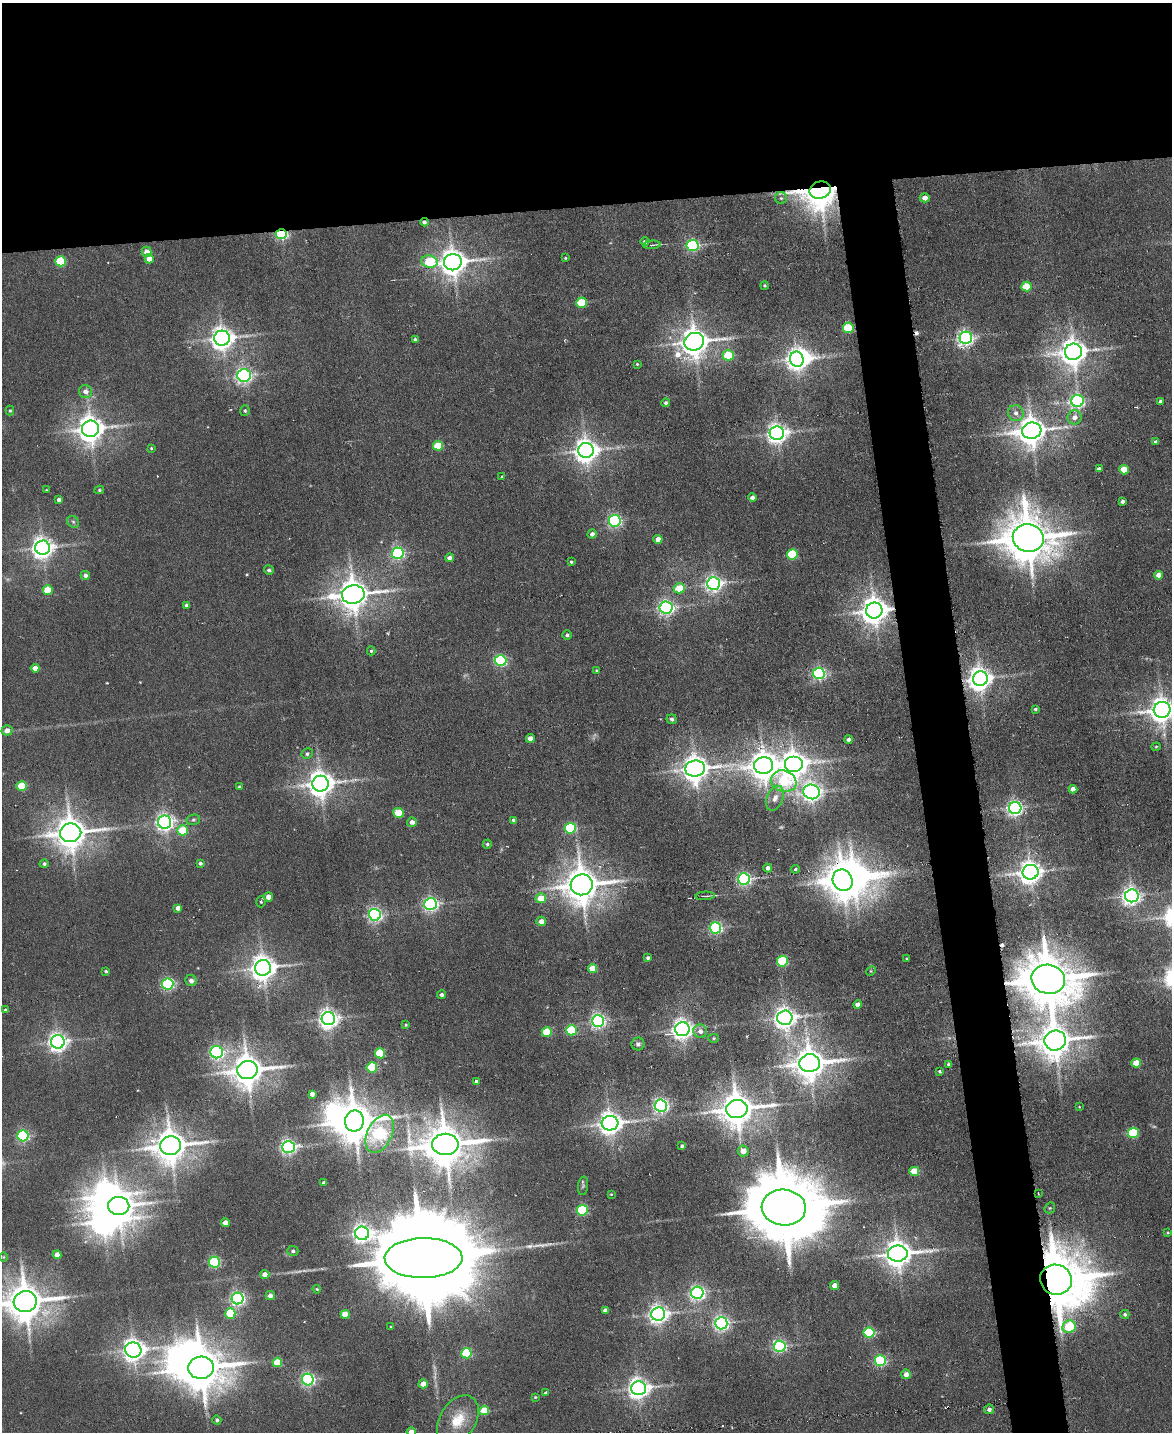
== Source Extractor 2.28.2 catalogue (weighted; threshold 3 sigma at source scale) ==
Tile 2 of 4 x 3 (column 2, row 1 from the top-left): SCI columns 1171-2340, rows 3098-4527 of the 4681 x 4658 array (HDU 1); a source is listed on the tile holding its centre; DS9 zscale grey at full resolution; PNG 1174 x 1434 px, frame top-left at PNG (2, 3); each listed source drawn as its Kron ellipse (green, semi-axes under 4 px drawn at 4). Shown black and unused: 18% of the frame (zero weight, under 3 of 6 exposures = <1% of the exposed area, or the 3 px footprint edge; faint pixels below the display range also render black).
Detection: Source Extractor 2.28.2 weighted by HDU 2 'WHT'; one run over the whole footprint, this tile lists its part. Background 0.00663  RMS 0.0082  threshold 0.0334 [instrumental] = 3 sigma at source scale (4.09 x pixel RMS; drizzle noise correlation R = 1.36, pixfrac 0.8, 0.05/0.05 arcsec/px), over >= 5 px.
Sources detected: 238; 5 too faint to see at this stretch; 7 inside a brighter object's white glare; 2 cosmic-ray / hot-pixel residue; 1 long thin detection or spike segment (spike, bleed or trail) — neither listed nor drawn; the other 223 listed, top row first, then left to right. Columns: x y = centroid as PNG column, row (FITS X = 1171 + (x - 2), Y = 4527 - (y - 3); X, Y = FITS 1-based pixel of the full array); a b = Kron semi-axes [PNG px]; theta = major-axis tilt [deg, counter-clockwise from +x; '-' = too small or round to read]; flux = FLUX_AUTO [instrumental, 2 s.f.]
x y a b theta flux
820 190 11 8 18 2100
781 198 6 6 - 1.6
925 198 5 4 - 4.6
424 222 4 3 - 1.8
281 234 6 4 -2 100
645 242 4 4 - 2.2
652 245 8 2 4 1
693 245 6 5 - 120
147 252 5 5 - 7
565 258 4 3 - 0.88
149 259 4 4 - 8.4
61 261 5 5 - 48
429 262 8 6 -8 33
453 262 9 8 - 1000
765 286 4 4 - 1.2
1026 286 5 5 - 27
581 303 5 5 - 34
848 328 5 5 - 45
222 338 8 7 - 690
966 338 6 6 - 290
415 340 4 4 - 2.1
694 342 10 8 24 1200
1073 352 8 8 - 1100
728 355 5 5 - 30
797 359 7 7 - 520
637 364 4 4 - 0.82
244 375 6 6 - 270
85 392 6 6 - 4.5
1078 401 6 6 - 210
1160 401 3 3 - 1.8
666 403 4 4 - 1.7
10 411 5 4 - 0.94
245 411 5 4 - 1.2
1016 413 8 7 - 4.4
1075 417 7 7 - 5.6
90 429 8 8 - 1000
1032 431 9 8 - 1300
777 433 7 7 - 510
1156 442 4 4 - 3.3
438 446 5 5 - 25
151 448 4 4 - 0.88
586 451 7 7 - 770
1099 469 4 4 - 2.7
1124 470 5 4 - 22
502 477 4 4 - 1.2
46 490 3 3 - 0.63
99 490 5 3 - 1
752 498 4 4 - 3.5
59 500 4 4 - 2.8
1123 501 4 3 - 2
615 521 6 5 - 170
73 522 6 5 - 1.5
592 534 5 4 - 3.2
1028 538 15 14 - 3600
658 539 4 4 - 6.8
43 548 7 7 - 580
398 553 6 6 - 150
792 554 5 5 - 52
449 558 4 4 - 3.4
571 562 4 3 - 1.1
269 570 5 4 - 1.9
85 575 4 4 - 3.2
1159 575 4 4 - 5.8
713 583 6 6 - 310
679 588 5 5 - 20
48 590 5 5 - 20
353 594 11 9 9 1400
187 605 4 4 - 2.8
666 608 6 6 - 260
874 610 8 8 - 1000
567 635 5 4 - 1.5
371 651 4 4 - 1.2
501 660 6 5 - 110
35 668 4 4 - 5.9
597 671 4 3 - 1
819 673 6 5 - 180
980 679 7 7 - 750
1036 709 4 3 - 1.2
1162 710 8 8 - 880
672 719 5 5 - 1.5
7 730 5 5 - 5.5
530 738 4 4 - 5
849 740 4 3 - 3.5
1156 747 4 4 - 0.87
307 754 6 5 - 1.7
793 764 9 8 - 960
764 766 9 8 - 1200
695 769 10 8 7 980
784 781 13 10 -18 43
320 784 8 8 - 950
22 786 5 5 - 28
239 786 4 3 - 0.95
1073 789 4 4 - 5.4
812 792 8 7 - 420
775 798 13 8 67 6.2
1015 808 6 6 - 270
399 813 5 5 - 25
193 820 7 5 14 1.5
513 820 4 3 - 1.6
165 822 6 6 - 380
412 822 5 4 - 4.2
570 828 5 5 - 66
182 830 5 5 - 26
71 833 11 9 10 1600
487 844 4 4 - 1.4
200 863 4 4 - 1.8
44 864 4 4 - 1.6
768 868 4 4 - 3.7
795 869 4 3 - 1.1
1030 872 8 7 - 750
744 879 5 5 - 190
843 880 11 9 -60 1700
582 885 11 10 - 2000
705 896 10 2 3 1.3
1132 896 7 6 - 400
269 897 4 4 - 7.6
541 898 5 5 - 15
261 902 5 4 - 1.2
430 904 6 6 - 190
178 908 4 4 - 4.5
375 915 6 6 - 200
541 921 5 4 - 6.1
715 928 6 5 - 150
648 958 4 4 - 1.9
907 959 3 3 - 0.91
782 961 5 5 - 53
263 968 8 8 - 880
592 968 4 4 - 13
106 971 3 3 - 1.3
871 971 5 4 - 0.92
1048 979 17 14 -13 4200
191 981 6 5 - 2.9
168 984 5 5 - 140
441 995 4 4 - 2.1
858 1005 4 4 - 5.3
5 1010 4 3 - 1.4
785 1018 7 7 - 620
328 1019 6 6 - 480
598 1021 6 6 - 240
406 1025 4 4 - 0.84
682 1029 7 7 - 540
571 1030 5 5 - 54
700 1031 7 6 - 4.4
547 1032 5 5 - 31
714 1038 5 4 - 1.1
1055 1041 11 10 - 1800
58 1042 7 6 - 440
638 1044 6 6 - 2.2
217 1052 6 6 - 170
380 1053 5 5 - 35
810 1063 10 9 - 1600
1136 1063 5 4 - 16
948 1064 4 3 - 1.1
372 1067 5 5 - 52
247 1070 10 9 - 1600
940 1071 3 3 - 1.4
477 1081 4 4 - 2.5
312 1094 4 4 - 4
661 1106 6 6 - 240
1079 1107 3 2 - 0.48
737 1109 10 9 - 1800
354 1121 10 9 - 2600
610 1123 8 7 - 730
1133 1133 5 5 - 55
380 1134 20 12 64 96
23 1136 5 5 - 130
445 1144 13 11 0 2900
171 1146 10 9 - 1800
682 1146 4 3 - 1.6
288 1147 6 6 - 260
743 1151 5 5 - 7
914 1171 5 4 - 20
324 1183 4 4 - 2.8
583 1186 9 5 84 1.6
1038 1193 3 2 - 0.62
611 1194 3 2 - 0.61
119 1206 10 9 - 1200
784 1208 22 18 -4 9600
1050 1208 6 5 - 1.1
582 1210 5 5 - 82
226 1223 4 4 - 9.1
1168 1232 4 3 - 0.76
362 1233 7 7 - 370
293 1251 5 5 - 1.9
898 1254 10 8 6 1100
57 1255 4 4 - 6.6
3 1257 5 3 - 0.7
423 1258 39 20 1 30000
214 1262 5 5 - 98
265 1274 4 4 - 6.1
1056 1280 16 15 - 6300
835 1285 4 4 - 6.9
317 1289 4 4 - 0.89
697 1293 6 6 - 250
270 1295 4 4 - 3.7
238 1298 6 6 - 210
25 1301 11 10 - 2300
605 1310 4 4 - 4.2
230 1313 5 5 - 38
345 1314 4 4 - 16
658 1314 7 6 - 440
1125 1314 4 4 - 1.7
721 1323 6 6 - 250
391 1327 3 3 - 0.82
1069 1327 7 6 - 41
869 1333 5 5 - 57
780 1346 6 5 - 150
133 1350 8 7 - 660
466 1353 5 5 - 62
880 1361 5 5 - 110
277 1362 5 4 - 26
201 1368 13 11 5 3100
906 1374 5 5 - 5.5
308 1380 6 6 - 170
423 1384 4 4 - 8.9
638 1388 7 7 - 580
546 1393 4 4 - 2.1
535 1397 4 4 - 0.69
989 1409 5 4 - 2.6
484 1410 5 5 - 22
217 1420 5 4 - 1.6
458 1420 27 18 58 23
411 1432 4 4 - 6.7
Overlapping masked pixels (flux is a lower limit): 7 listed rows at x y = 820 190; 424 222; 281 234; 874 610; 843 880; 1048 979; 1056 1280
Isophote crosses this tile's border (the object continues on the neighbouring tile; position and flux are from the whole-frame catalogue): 3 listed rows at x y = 1162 710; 25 1301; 411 1432